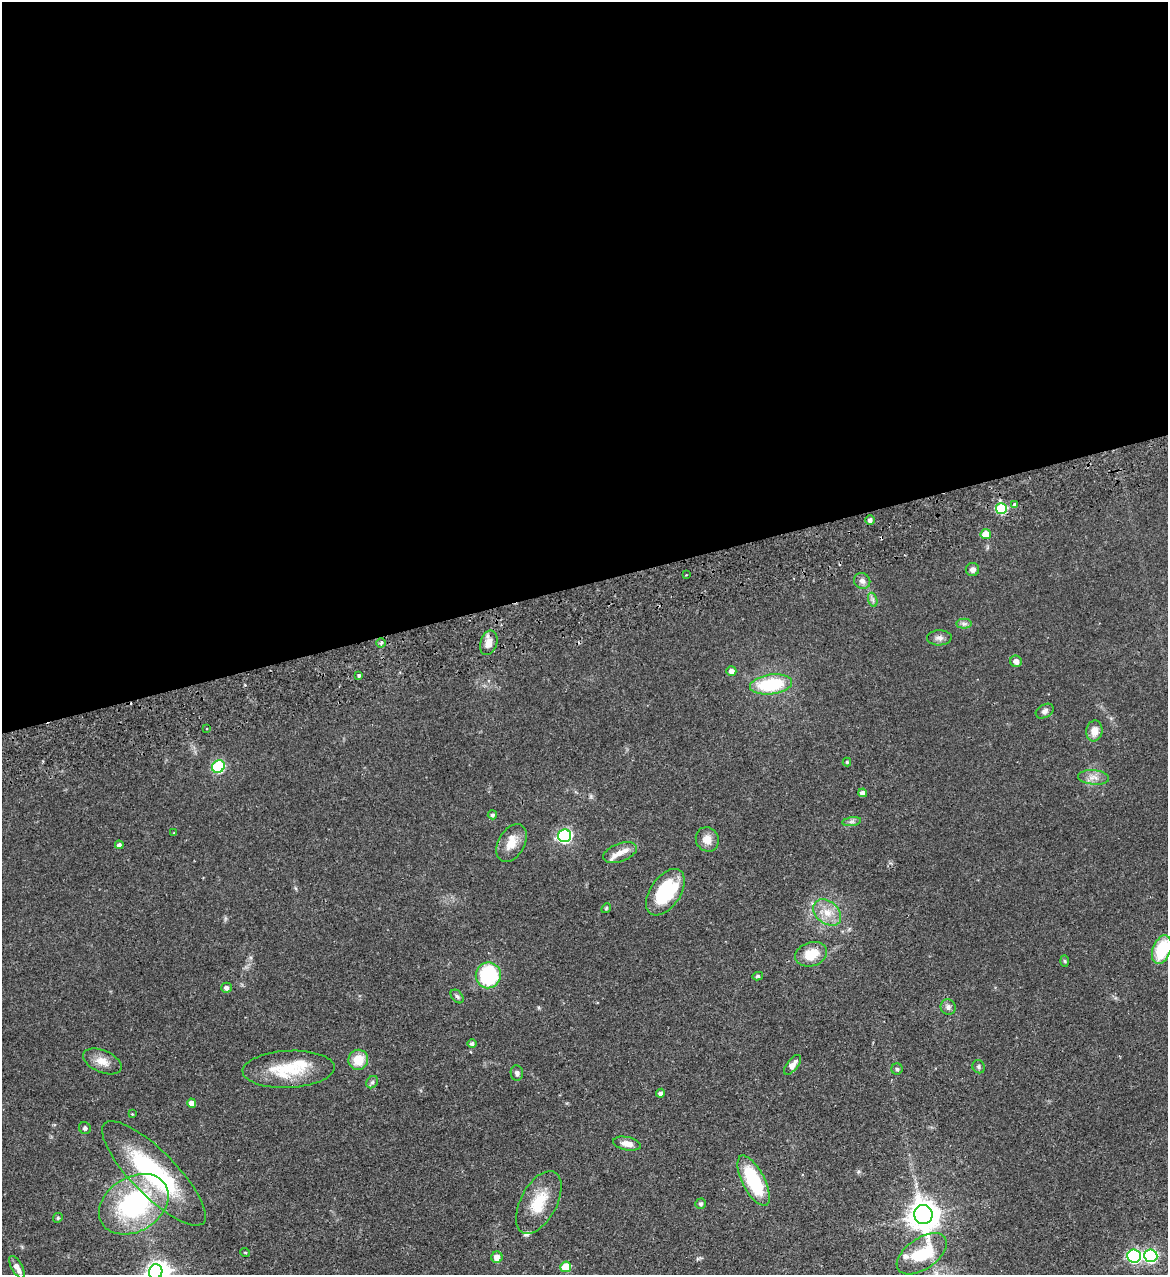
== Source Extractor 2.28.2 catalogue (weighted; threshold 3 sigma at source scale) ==
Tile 2 of 4 x 4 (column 2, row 1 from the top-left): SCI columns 1330-2495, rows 3875-5147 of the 5107 x 5203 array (HDU 1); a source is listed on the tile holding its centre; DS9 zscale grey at full resolution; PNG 1170 x 1277 px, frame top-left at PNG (2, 2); each listed source drawn as its Kron ellipse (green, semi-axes under 4 px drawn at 4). Shown black and unused: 46% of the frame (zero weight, under 2 of 3 exposures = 3% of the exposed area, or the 3 px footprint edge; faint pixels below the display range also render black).
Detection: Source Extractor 2.28.2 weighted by HDU 2 'WHT'; one run over the whole footprint, this tile lists its part. Background 0.0555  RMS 0.005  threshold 0.0226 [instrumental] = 3 sigma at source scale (4.5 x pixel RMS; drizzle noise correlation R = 1.50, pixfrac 1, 0.05/0.05 arcsec/px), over >= 5 px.
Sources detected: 78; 2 inside a brighter object's white glare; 2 cosmic-ray / hot-pixel residue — neither listed nor drawn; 3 inside a brighter listed object's ellipse — not listed separately; the other 71 listed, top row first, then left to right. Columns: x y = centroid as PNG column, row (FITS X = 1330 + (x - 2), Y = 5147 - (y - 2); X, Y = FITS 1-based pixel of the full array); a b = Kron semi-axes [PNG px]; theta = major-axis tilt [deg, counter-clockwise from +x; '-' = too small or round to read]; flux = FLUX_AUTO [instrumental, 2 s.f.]
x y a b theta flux
1014 504 4 3 - 1.5
1001 509 5 5 - 31
870 520 4 4 - 1.8
986 534 5 5 - 7.4
972 570 7 6 - 2.1
686 575 2 2 - 0.45
862 581 8 7 - 2
873 600 7 4 -72 1.2
964 624 7 5 -1 1.2
939 638 12 7 2 2.2
381 643 4 4 - 0.92
489 643 12 8 72 4.1
1016 661 6 5 - 2.4
731 671 5 5 - 2.8
359 676 4 3 - 1
771 684 21 10 7 28
1045 711 10 6 30 1.7
206 729 2 2 - 0.45
1094 731 10 8 82 4.9
847 762 4 4 - 0.63
218 766 7 6 - 45
1094 777 15 7 -6 3.3
863 793 4 4 - 2.1
492 815 5 4 - 1
852 822 9 4 9 1.3
174 833 3 3 - 0.35
564 836 6 6 - 90
707 839 12 11 - 4.5
511 843 20 13 61 6.8
119 845 4 4 - 1.4
620 852 18 9 21 4.9
665 892 26 15 56 31
606 908 5 4 - 0.66
827 912 15 11 -40 6.8
1162 950 15 9 70 21
811 954 16 12 18 9.9
1065 961 6 4 -88 0.58
488 975 13 12 - 39
758 976 5 4 - 0.84
227 988 5 5 - 1.8
457 996 8 5 -48 1.1
948 1007 8 7 - 1.8
472 1043 5 4 - 1.2
358 1060 10 9 - 8.8
102 1061 20 11 -23 5.4
793 1065 12 5 51 3.3
979 1067 7 6 - 0.98
289 1069 46 18 3 23
897 1069 6 5 - 0.85
517 1073 7 6 - 1.3
372 1082 7 5 46 0.97
661 1093 4 4 - 1.5
192 1103 4 4 - 3.4
132 1114 3 3 - 0.37
85 1128 6 5 - 1.1
627 1144 14 6 -11 3.8
154 1173 70 22 -45 63
754 1181 27 11 -63 32
539 1202 34 18 62 15
134 1204 37 27 31 70
701 1204 5 5 - 1.1
923 1214 9 9 - 730
58 1218 5 4 - 0.69
245 1252 5 3 - 0.41
922 1254 28 15 34 21
1134 1256 7 6 - 79
1151 1256 6 6 - 73
497 1257 6 5 - 4
17 1267 13 5 -61 3.7
566 1267 5 5 - 13
156 1272 7 6 - 200
Overlapping masked pixels (flux is a lower limit): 1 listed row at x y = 1001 509
Isophote crosses this tile's border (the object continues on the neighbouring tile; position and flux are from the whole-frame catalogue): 2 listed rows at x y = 1162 950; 156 1272